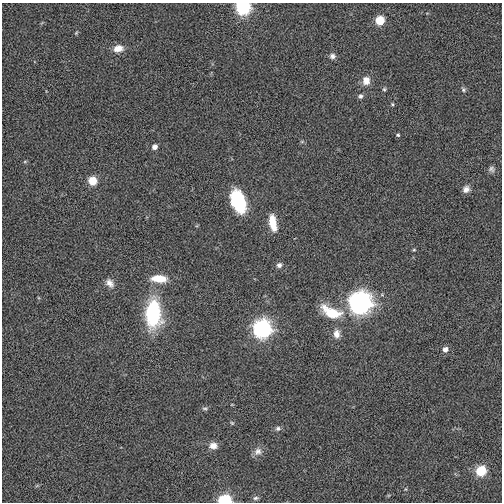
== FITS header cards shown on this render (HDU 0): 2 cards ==
NAXIS1  =                  500
NAXIS2  =                  500

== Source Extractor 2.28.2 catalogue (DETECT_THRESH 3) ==
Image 500 x 500 px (HDU 0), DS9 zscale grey, 1 PNG px = 1 image px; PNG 504 x 504 px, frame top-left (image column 1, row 500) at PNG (2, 3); no overlay
Background -0.001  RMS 0.091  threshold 0.274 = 3 sigma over >= 5 px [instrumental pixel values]
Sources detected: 38; all 38 listed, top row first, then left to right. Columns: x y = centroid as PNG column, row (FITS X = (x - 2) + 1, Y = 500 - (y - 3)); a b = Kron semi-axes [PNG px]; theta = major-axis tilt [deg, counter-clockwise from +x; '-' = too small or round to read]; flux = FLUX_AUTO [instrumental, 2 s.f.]
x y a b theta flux
243 7 7 6 - 1100
380 20 6 5 - 210
76 33 5 4 - 6.8
118 48 10 7 12 71
332 56 7 7 - 22
366 81 10 9 - 59
384 89 6 5 - 10
463 89 7 6 - 13
360 96 6 6 - 16
392 104 5 4 - 7.5
398 135 5 4 - 8.2
302 141 6 4 19 7.3
154 147 5 5 - 32
25 161 5 3 - 6.4
491 169 9 9 - 19
93 181 6 5 - 180
466 189 8 7 - 33
238 201 20 12 -70 430
273 223 18 8 -80 100
414 250 5 4 - 7
279 265 7 6 - 20
159 279 17 8 -3 120
110 283 13 9 -51 40
360 302 9 9 - 3900
331 312 23 11 -25 210
153 313 22 12 90 660
262 328 8 8 - 2000
337 334 12 9 85 43
445 349 5 5 - 38
205 408 8 4 0 11
232 423 6 4 -43 7.9
278 428 7 7 - 17
213 446 9 8 - 46
258 451 12 9 33 39
481 471 7 6 - 290
405 489 6 3 -71 6.8
256 498 8 5 3 15
225 501 6 5 - 750
At the frame edge (FLAGS 8, measured only in part): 2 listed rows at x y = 243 7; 225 501